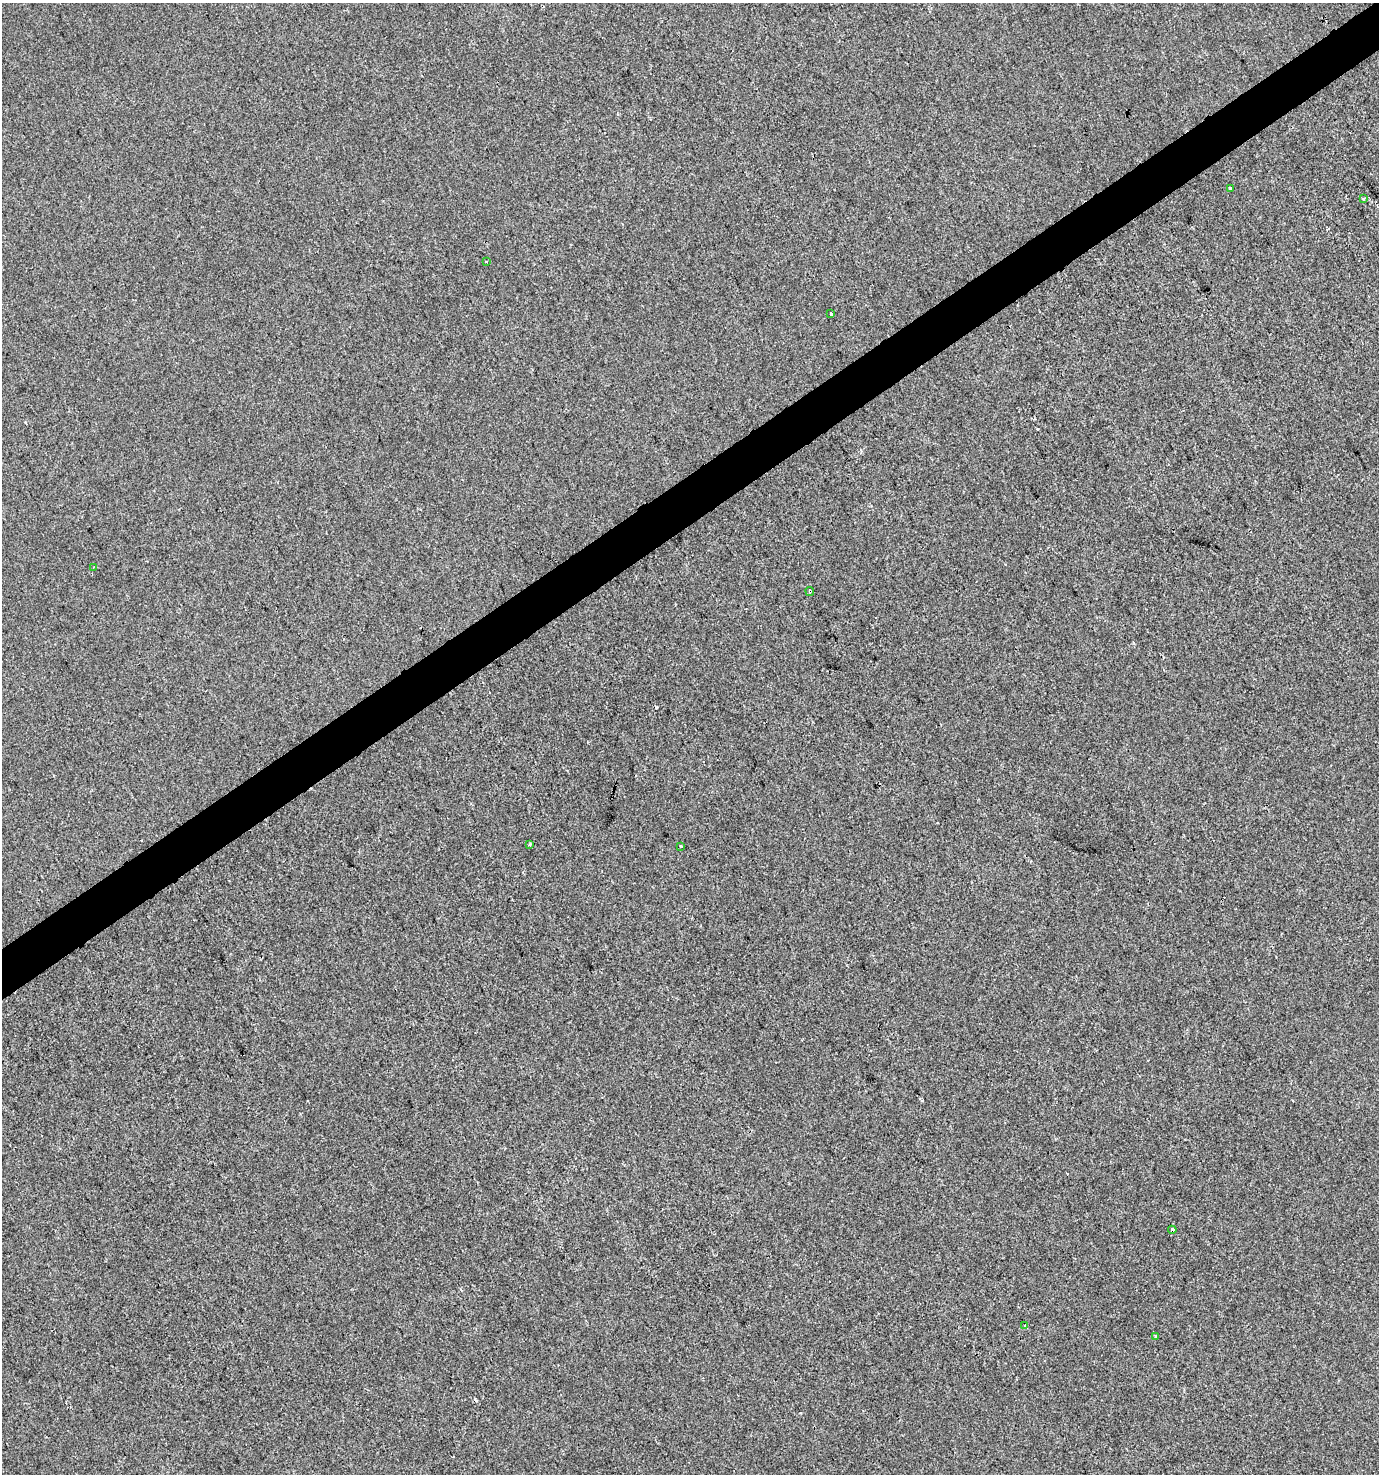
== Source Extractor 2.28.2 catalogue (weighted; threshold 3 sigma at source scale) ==
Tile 10 of 4 x 4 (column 2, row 3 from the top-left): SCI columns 1495-2871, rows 1476-2947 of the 5803 x 5892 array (HDU 1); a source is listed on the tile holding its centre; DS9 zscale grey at full resolution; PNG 1381 x 1476 px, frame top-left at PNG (2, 3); each listed source drawn as its Kron ellipse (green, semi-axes under 4 px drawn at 4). Shown black and unused: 3% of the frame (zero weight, under 2 of 3 exposures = <1% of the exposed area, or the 3 px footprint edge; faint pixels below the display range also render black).
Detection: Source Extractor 2.28.2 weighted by HDU 2 'WHT'; one run over the whole footprint, this tile lists its part. Background 5.08e-05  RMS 0.0042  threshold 0.0189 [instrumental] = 3 sigma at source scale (4.5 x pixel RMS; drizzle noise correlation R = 1.50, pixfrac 1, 0.0396/0.0396 arcsec/px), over >= 5 px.
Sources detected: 17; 6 cosmic-ray / hot-pixel residue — neither listed nor drawn; the other 11 listed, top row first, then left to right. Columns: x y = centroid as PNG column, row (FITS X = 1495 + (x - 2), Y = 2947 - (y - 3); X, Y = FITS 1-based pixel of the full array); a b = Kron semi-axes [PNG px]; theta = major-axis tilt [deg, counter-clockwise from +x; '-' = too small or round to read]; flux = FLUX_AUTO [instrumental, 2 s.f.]
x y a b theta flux
1231 189 3 3 - 2.4
1363 199 3 3 - 0.98
486 261 3 2 - 0.53
831 314 3 3 - 3
94 567 3 2 - 0.33
810 591 4 3 - 0.77
530 845 3 3 - 0.63
681 846 3 3 - 1.6
1172 1230 4 3 - 6.4
1025 1325 3 2 - 0.34
1156 1336 4 3 - 1.4
Overlapping masked pixels (flux is a lower limit): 1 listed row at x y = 1172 1230